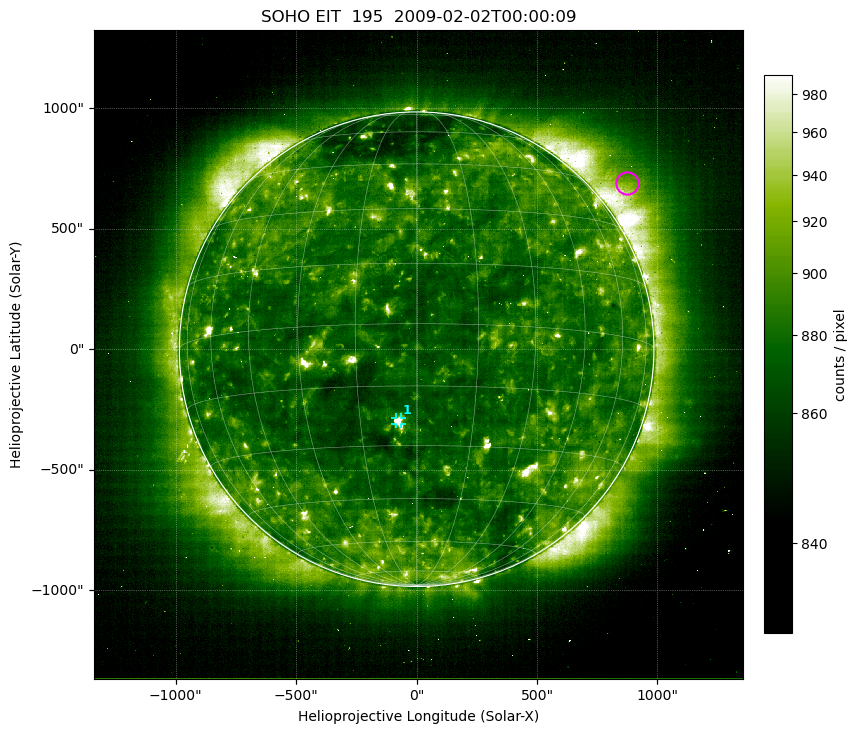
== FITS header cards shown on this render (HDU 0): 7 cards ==
TELESCOP= 'SOHO'               /
INSTRUME= 'EIT'                /
WAVELNTH=                  195 / 171 = Fe IX/X, 195 = Fe XII,
DATE-OBS= '2009-02-02T00:00:09.702' / UTC at spacecraft
CTYPE1  = 'Solar-X '           /
CTYPE2  = 'Solar-Y '           /
BUNIT   = 'counts / pixel    ' /

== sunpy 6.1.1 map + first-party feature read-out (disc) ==
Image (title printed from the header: SOHO EIT  195  2009-02-02T00:00:09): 1024 x 1024 px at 2.63 arcsec/px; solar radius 985 arcsec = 375 px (full disc in frame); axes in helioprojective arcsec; data unit counts / pixel (BUNIT, on the colour bar)
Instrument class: DISC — disc imager (sunpy class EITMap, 195 A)
Bright regions (active regions / flare kernels): reference = the median radial profile (limb darkening/brightening removed); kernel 9 px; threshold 5 sigma = 55.1 counts / pixel over a disc level ~881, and >= 1.15x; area >= 11 px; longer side >= 9 px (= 24 arcsec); searched inside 0.97 R_sun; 1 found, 1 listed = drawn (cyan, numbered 1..; 1 of them under ~36 arcsec drawn as corner ticks so the feature stays visible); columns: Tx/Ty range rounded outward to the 10 arcsec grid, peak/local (2 s.f.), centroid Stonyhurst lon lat
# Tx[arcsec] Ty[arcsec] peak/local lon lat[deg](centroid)
1 -90..-60 -310..-280 1.2 -5 -24
Off-limb structures (1.02-1.3 R_sun): pedestal 836 counts / pixel subtracted; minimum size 162 px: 7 found; the strongest spans PA ~290..325 deg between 1.02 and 1.3 R_sun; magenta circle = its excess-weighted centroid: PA ~310 deg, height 1.13 R_sun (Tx ~870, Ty ~690 arcsec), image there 1.8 x the reference